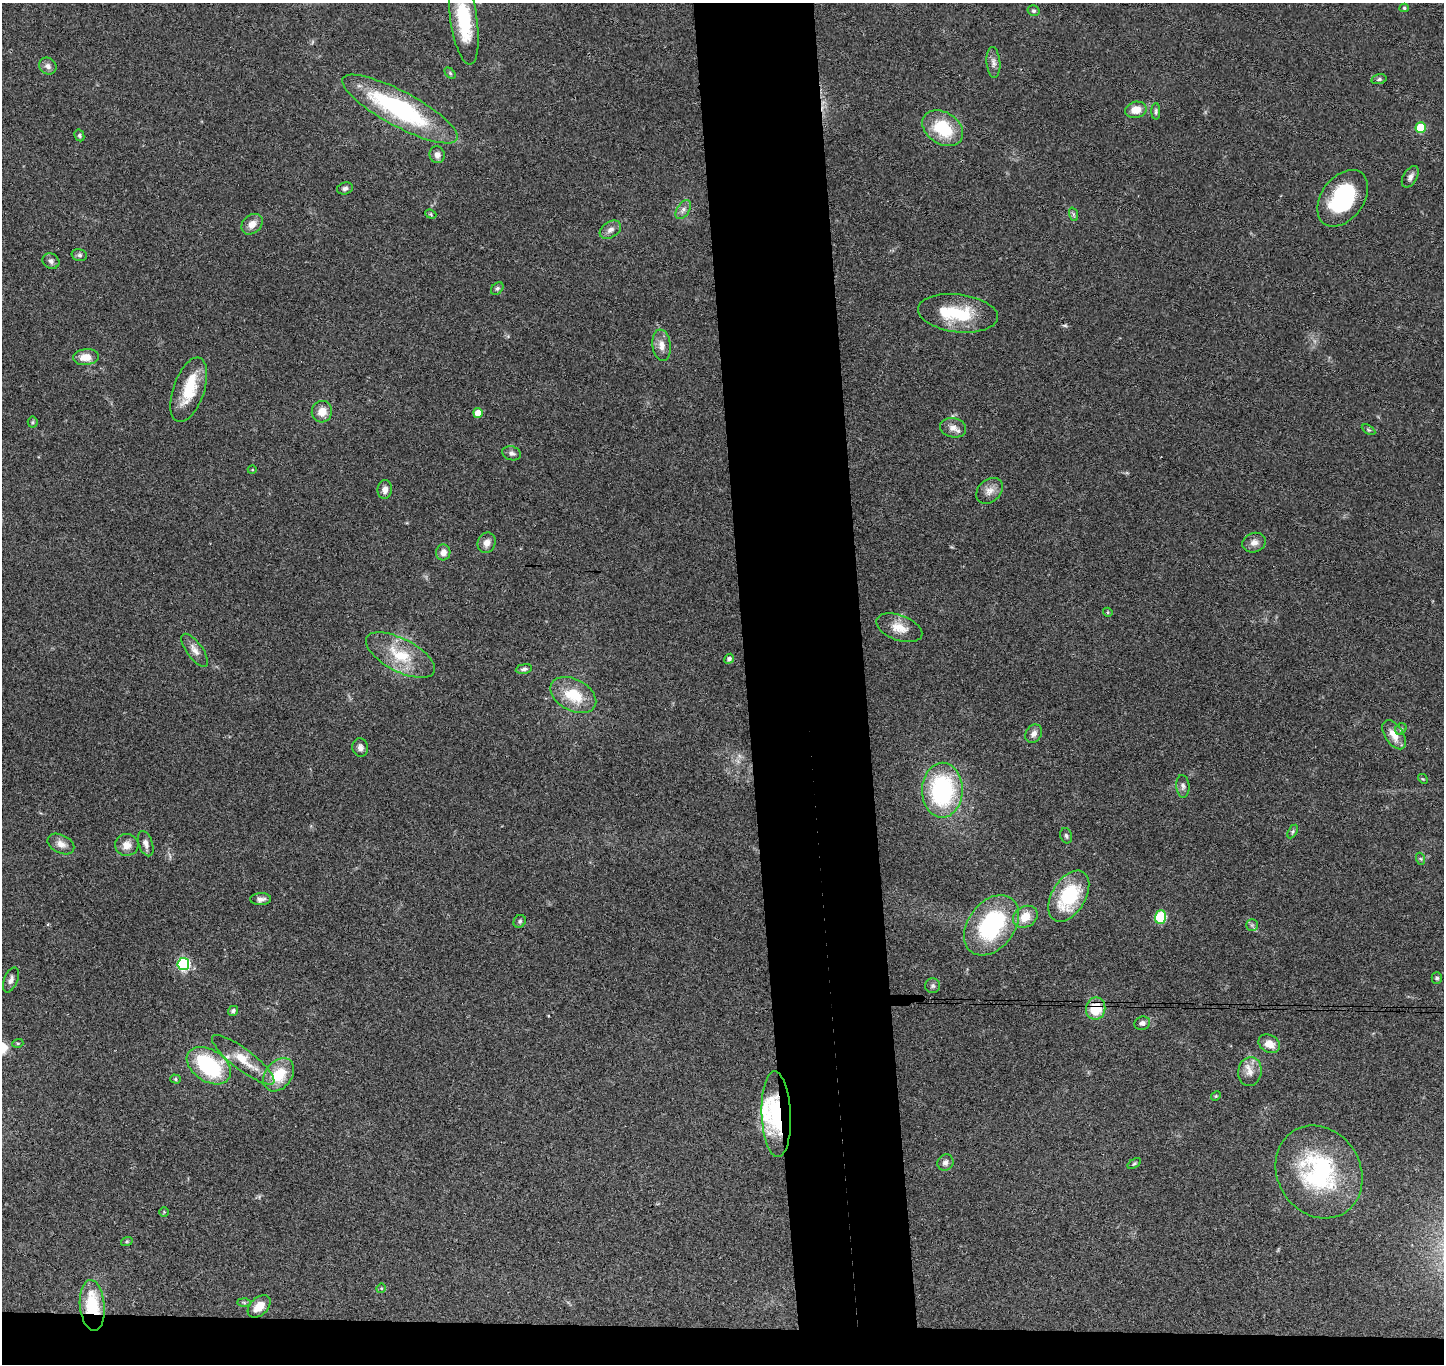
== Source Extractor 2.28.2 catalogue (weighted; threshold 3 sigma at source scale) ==
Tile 8 of 3 x 3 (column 2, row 3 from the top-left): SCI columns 1502-2943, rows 152-1513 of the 4442 x 4370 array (HDU 1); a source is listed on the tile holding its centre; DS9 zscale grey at full resolution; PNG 1446 x 1366 px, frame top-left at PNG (2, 3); each listed source drawn as its Kron ellipse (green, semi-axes under 4 px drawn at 4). Shown black and unused: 11% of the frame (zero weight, under 3 of 4 exposures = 6% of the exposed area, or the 3 px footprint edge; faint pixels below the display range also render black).
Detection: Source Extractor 2.28.2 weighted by HDU 2 'WHT'; one run over the whole footprint, this tile lists its part. Background 0.0832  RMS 0.0057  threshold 0.0256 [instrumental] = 3 sigma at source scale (4.5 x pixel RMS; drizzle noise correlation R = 1.50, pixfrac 1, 0.05/0.05 arcsec/px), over >= 5 px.
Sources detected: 97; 1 cosmic-ray / hot-pixel residue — neither listed nor drawn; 3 inside a brighter listed object's ellipse — not listed separately; the other 93 listed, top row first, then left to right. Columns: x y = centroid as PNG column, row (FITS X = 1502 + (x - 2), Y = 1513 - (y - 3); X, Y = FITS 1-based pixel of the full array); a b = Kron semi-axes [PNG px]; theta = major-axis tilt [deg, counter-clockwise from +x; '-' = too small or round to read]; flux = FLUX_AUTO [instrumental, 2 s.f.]
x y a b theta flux
1404 8 4 4 - 0.77
1033 11 6 5 - 0.99
464 20 44 13 -82 34
993 63 15 7 -85 3
48 66 9 8 - 2.5
450 73 7 4 -46 0.91
1379 79 7 5 11 1.1
400 109 65 17 -28 82
1136 110 11 8 13 7.7
1156 111 8 4 90 1.1
1421 127 5 5 - 21
943 128 22 16 -33 26
79 135 6 5 - 1
437 155 8 7 - 3
1410 177 12 7 59 2.7
345 188 8 6 14 1.6
1343 198 31 21 54 43
683 210 10 6 57 2.2
431 214 6 4 -23 0.73
1073 214 7 4 -71 1.1
252 224 12 9 42 5
610 230 12 8 34 3
79 255 8 6 -15 1.4
51 261 9 7 -28 2.1
497 288 7 5 48 1.2
958 313 40 19 -7 27
662 345 16 9 -82 5
86 357 13 8 6 6.8
189 390 34 15 71 21
322 412 11 10 - 6.6
478 413 5 4 - 7.1
33 422 5 5 - 0.86
953 428 13 9 -12 3.8
1369 430 7 4 -30 0.88
512 453 9 7 -15 2.1
252 470 4 3 - 0.46
385 489 9 7 83 3.3
989 491 15 11 42 4.6
487 543 10 9 - 3.9
1254 543 12 9 18 3.6
443 552 8 7 - 3.7
1108 612 5 4 - 0.74
899 628 24 12 -20 8.7
195 650 19 8 -53 4.1
400 655 38 16 -28 21
729 659 5 4 - 1.4
524 669 8 5 9 1.5
573 695 24 15 -28 20
1401 729 6 5 - 0.96
1034 734 10 8 55 2.9
1394 735 16 9 -57 7.1
360 747 9 7 -78 2.5
1423 779 5 4 - 0.56
1183 786 11 6 -85 2
942 790 27 20 89 74
1293 831 7 4 60 1
1066 836 8 6 -71 1.3
61 844 14 9 -27 4
146 844 13 7 -71 2.7
127 845 11 11 - 4.9
1421 859 6 4 -71 0.75
1069 896 28 17 59 39
261 899 10 6 2 2.4
1025 917 13 10 32 8.7
1161 917 7 5 70 41
520 921 6 6 - 1.1
992 925 33 23 53 60
1252 925 6 5 - 1.1
183 964 6 6 - 76
1437 978 6 5 - 1.2
11 980 13 7 68 2.7
933 986 7 7 - 1.4
1096 1008 11 9 81 17
233 1011 5 4 - 1.3
1142 1023 8 6 18 2.1
18 1043 5 3 - 0.67
1269 1044 11 8 -32 6.6
243 1060 38 10 -37 14
209 1066 24 16 -33 61
1250 1072 15 11 82 5.4
279 1075 18 13 50 17
175 1079 5 4 - 0.92
1216 1096 5 4 - 0.56
776 1114 43 14 -88 33
945 1163 8 7 - 2.4
1134 1163 7 4 33 0.89
1319 1172 48 41 -57 73
164 1212 4 4 - 0.55
127 1241 6 4 19 0.77
381 1288 5 4 - 0.74
244 1303 6 4 -2 0.9
92 1305 25 12 -85 28
259 1306 13 8 43 8
Overlapping masked pixels (flux is a lower limit): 3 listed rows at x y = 1096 1008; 776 1114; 92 1305
Isophote crosses this tile's border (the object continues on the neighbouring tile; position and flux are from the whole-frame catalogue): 1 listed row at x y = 464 20